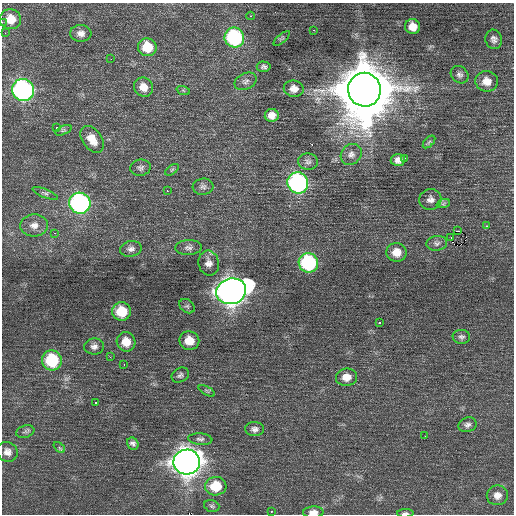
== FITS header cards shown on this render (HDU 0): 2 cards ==
NAXIS1  =                  512 / Axis length
NAXIS2  =                  512 / Axis length

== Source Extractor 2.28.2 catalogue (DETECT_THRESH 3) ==
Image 512 x 512 px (HDU 0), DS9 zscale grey, 1 PNG px = 1 image px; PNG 516 x 516 px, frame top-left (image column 1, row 512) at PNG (2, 3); each listed source drawn as its Kron ellipse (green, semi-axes under 4 px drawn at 4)
Background 0.349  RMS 0.81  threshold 2.42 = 3 sigma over >= 5 px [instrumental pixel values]
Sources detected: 80; all 80 listed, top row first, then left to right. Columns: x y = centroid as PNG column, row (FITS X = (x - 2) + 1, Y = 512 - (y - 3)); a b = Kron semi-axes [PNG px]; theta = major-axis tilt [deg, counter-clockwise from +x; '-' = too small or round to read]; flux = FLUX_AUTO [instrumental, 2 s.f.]
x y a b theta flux
251 16 4 3 - 79
10 19 11 10 - 840
2 22 2 2 - 100
413 27 7 7 - 570
314 30 3 2 - 67
5 33 2 2 - 36
81 33 10 8 -4 320
234 38 10 9 - 6200
282 38 10 3 40 93
494 39 10 8 -76 260
147 47 9 9 - 1300
111 59 3 2 - 68
264 67 7 5 -4 130
460 75 9 8 - 200
246 81 12 8 25 230
487 81 11 10 - 610
143 87 10 9 - 530
294 89 10 8 -8 430
23 90 11 11 - 15000
183 90 7 4 -19 80
364 90 17 16 - 500000
272 115 7 6 - 400
56 128 3 3 - 280
63 130 9 4 22 110
92 139 15 9 -54 670
429 142 7 4 45 98
351 154 11 9 46 310
404 158 2 2 - 45
398 160 7 6 - 290
308 162 10 8 -2 210
140 168 10 8 8 180
172 170 8 4 37 86
298 183 11 10 - 12000
203 187 10 8 5 200
167 191 3 2 - 230
45 193 13 4 -22 140
430 199 11 10 - 320
80 203 11 10 - 13000
443 204 7 4 19 100
34 225 14 11 4 450
486 226 3 2 - 250
458 231 2 2 - 1300
55 233 3 2 - 130
451 238 4 2 - 2100
437 243 10 7 9 190
188 247 13 7 3 240
131 249 11 8 11 250
396 252 10 9 - 630
209 263 12 10 -79 400
308 263 10 9 - 5900
231 291 15 12 17 61000
187 306 8 6 -38 130
122 311 9 9 - 1500
380 322 3 2 - 180
461 337 9 7 -8 160
189 341 10 9 - 820
126 342 10 9 - 720
94 346 10 8 2 260
110 357 3 2 - 48
52 360 10 10 - 3000
124 364 3 2 - 62
180 375 9 7 31 160
346 377 11 8 7 580
207 391 9 3 -30 92
95 403 3 2 - 260
467 425 9 7 17 190
255 429 9 7 -3 220
25 432 9 6 17 140
425 436 2 2 - 33
200 439 12 5 -5 180
133 444 6 5 - 210
59 447 6 3 -40 200
7 452 10 9 - 350
187 462 13 12 - 66000
216 486 10 9 - 1400
497 495 10 10 - 420
212 506 8 5 -17 100
271 511 3 2 - 590
313 512 10 5 2 330
405 513 8 3 2 130
At the frame edge (FLAGS 8, measured only in part): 3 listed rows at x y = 2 22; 313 512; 405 513